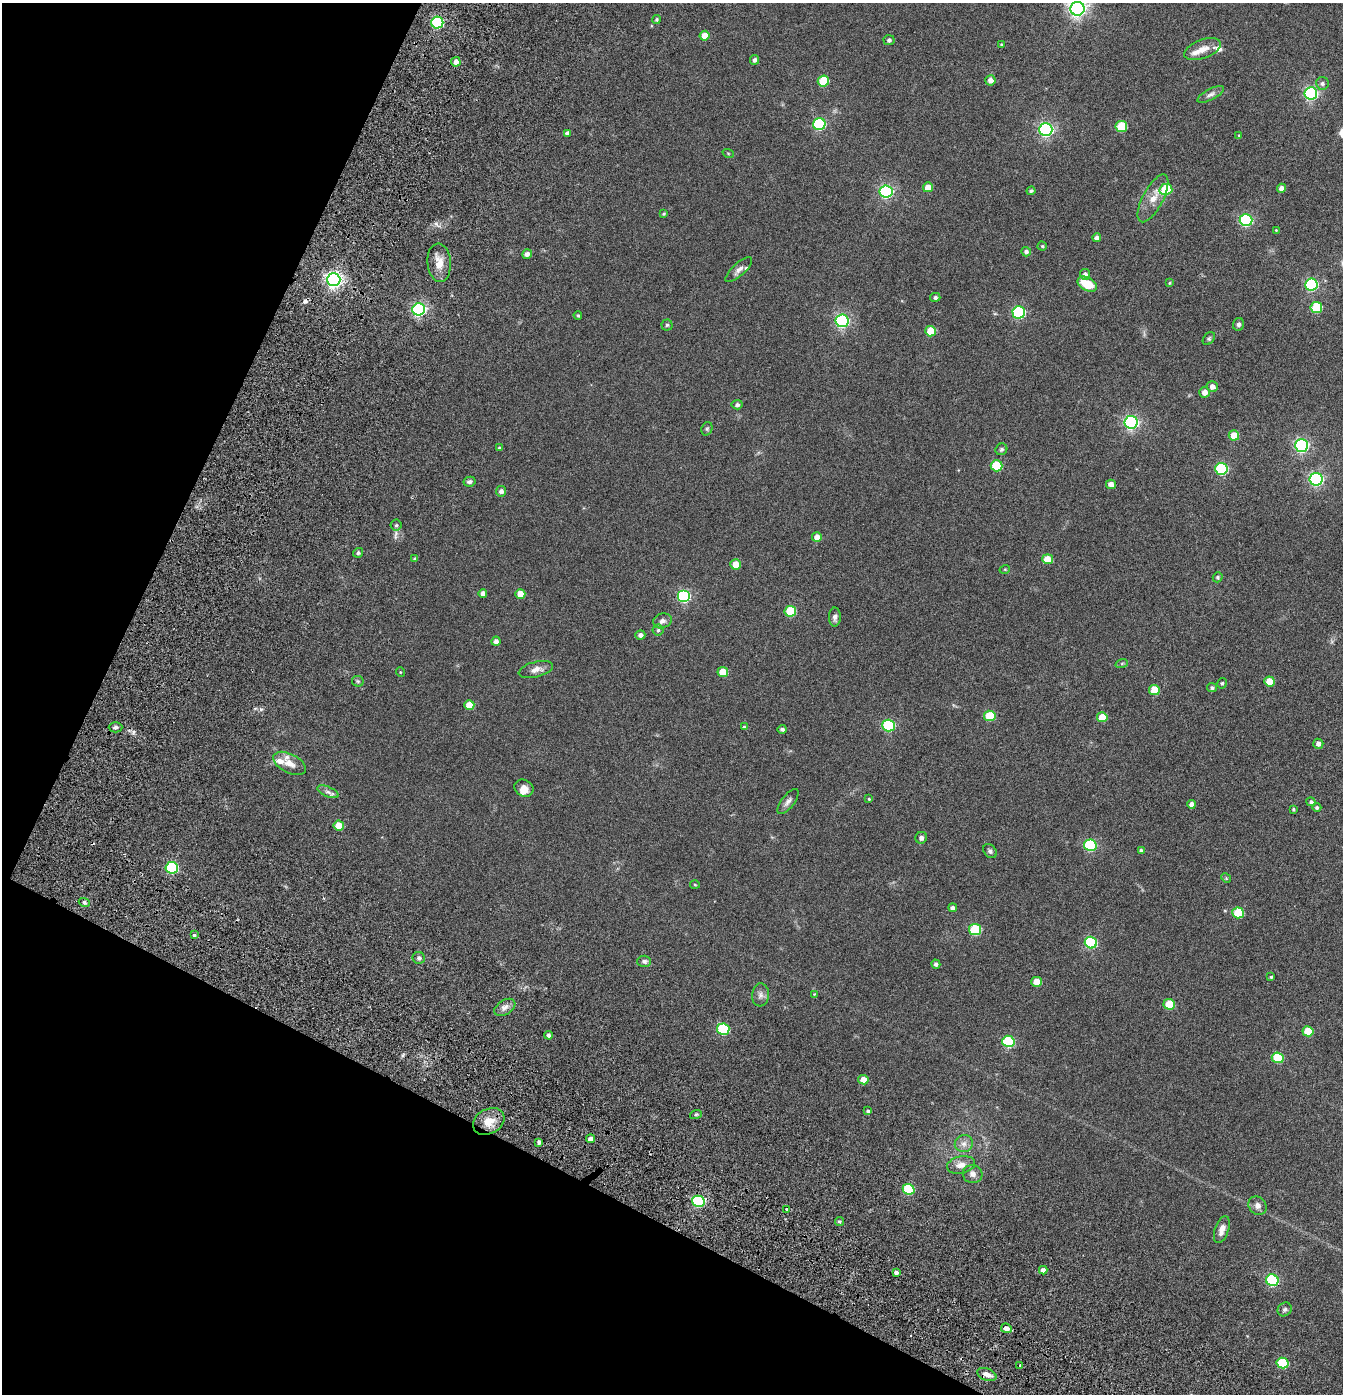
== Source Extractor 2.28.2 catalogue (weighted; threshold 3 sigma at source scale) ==
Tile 9 of 4 x 4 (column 1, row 3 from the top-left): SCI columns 249-1589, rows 1614-3005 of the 6104 x 6079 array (HDU 1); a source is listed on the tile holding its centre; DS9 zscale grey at full resolution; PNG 1345 x 1396 px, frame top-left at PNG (2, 3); each listed source drawn as its Kron ellipse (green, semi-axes under 4 px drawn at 4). Shown black and unused: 24% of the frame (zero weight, under 3 of 6 exposures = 11% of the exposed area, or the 3 px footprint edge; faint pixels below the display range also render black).
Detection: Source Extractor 2.28.2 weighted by HDU 2 'WHT'; one run over the whole footprint, this tile lists its part. Background 0.139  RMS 0.011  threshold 0.047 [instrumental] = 3 sigma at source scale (4.09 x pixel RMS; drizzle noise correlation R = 1.36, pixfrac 0.8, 0.05/0.05 arcsec/px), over >= 5 px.
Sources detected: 166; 2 cosmic-ray / hot-pixel residue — neither listed nor drawn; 5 inside a brighter listed object's ellipse — not listed separately; the other 159 listed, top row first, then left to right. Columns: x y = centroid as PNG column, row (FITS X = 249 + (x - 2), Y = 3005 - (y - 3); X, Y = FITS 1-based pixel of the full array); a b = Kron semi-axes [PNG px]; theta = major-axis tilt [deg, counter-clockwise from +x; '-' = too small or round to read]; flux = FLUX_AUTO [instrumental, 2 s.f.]
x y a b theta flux
1077 9 7 7 - 370
657 19 4 4 - 1.3
437 23 6 6 - 110
705 36 5 5 - 11
889 40 5 5 - 2.2
1001 44 4 3 - 0.86
1202 49 19 9 20 9.2
755 60 5 4 - 2.6
456 62 5 4 - 5.5
990 80 5 5 - 5
823 81 6 5 - 33
1322 83 6 6 - 2.5
1311 93 6 6 - 170
1211 94 14 5 28 3.7
819 124 6 6 - 100
1121 126 6 5 - 39
1046 130 6 6 - 220
567 133 4 4 - 2.5
1239 135 4 2 - 0.62
728 153 6 3 -19 0.88
928 187 5 5 - 8.5
1281 188 4 4 - 4.3
1166 189 6 5 - 43
886 191 6 6 - 170
1031 191 4 4 - 1.8
1153 198 26 10 62 13
664 214 4 3 - 1.2
1246 220 6 6 - 120
1276 230 4 3 - 0.72
1097 238 4 4 - 4.5
1042 246 4 4 - 1.1
1026 252 5 4 - 2.6
527 254 5 4 - 3.5
439 263 19 11 -85 11
739 270 17 6 42 4.6
1085 274 5 5 - 3.9
334 280 6 6 - 380
1169 283 4 3 - 0.97
1087 284 10 6 -29 21
1311 285 6 6 - 110
935 297 5 4 - 2.1
1316 307 6 5 - 46
419 309 6 6 - 200
1019 312 6 6 - 110
578 315 4 3 - 1
842 321 6 6 - 170
1238 324 6 5 - 2.2
667 325 5 5 - 1.5
930 331 5 5 - 21
1209 339 7 5 49 1.6
1212 387 5 5 - 4.8
1204 392 5 5 - 6
737 405 5 4 - 2.6
1131 422 6 6 - 210
707 429 7 5 70 1.5
1234 435 5 5 - 16
1301 445 6 6 - 180
499 448 4 4 - 1.1
1001 449 6 5 - 1.6
997 466 6 5 - 43
1221 469 6 6 - 95
1316 479 6 6 - 200
469 482 6 5 - 2.1
1111 484 5 4 - 5.4
501 491 5 5 - 3.2
396 525 5 5 - 1.7
817 537 5 5 - 7.2
358 553 5 4 - 2
415 559 3 3 - 1.5
1048 559 5 5 - 16
735 564 5 5 - 11
1005 569 5 3 - 0.77
1218 577 5 4 - 1.5
483 593 4 4 - 3.9
520 594 5 5 - 12
684 596 6 6 - 130
790 611 6 5 - 40
835 617 9 6 90 3.4
662 621 9 7 19 3.9
658 630 5 5 - 1.7
640 635 5 4 - 3.1
496 641 4 4 - 3.1
1122 663 6 4 19 1.3
536 669 17 7 14 6.6
400 672 5 3 - 0.77
723 672 5 5 - 20
358 681 6 5 - 1.6
1269 681 5 5 - 17
1222 683 5 4 - 1.6
1212 688 5 4 - 1.8
1154 690 5 5 - 19
469 705 5 5 - 15
990 716 5 5 - 33
1102 717 5 5 - 16
888 726 6 6 - 88
115 727 7 5 0 2.3
744 727 3 3 - 1.2
782 729 4 4 - 2.3
1318 744 5 5 - 3.6
289 763 17 9 -27 9.9
524 788 10 8 -30 6
328 792 11 5 -23 3.4
869 799 4 4 - 0.98
788 802 15 6 52 4.1
1311 802 5 4 - 1.6
1191 804 4 4 - 4.2
1317 808 4 4 - 1.8
1293 809 3 3 - 1.1
339 826 5 5 - 17
921 838 6 5 - 2.5
1090 845 6 6 - 89
1141 850 4 4 - 1.8
990 851 8 6 -47 2.3
172 868 6 5 - 100
1226 878 5 4 - 1.1
695 885 5 3 - 0.88
84 902 5 3 - 1.5
953 908 4 4 - 2.8
1238 913 6 5 - 33
975 930 6 5 - 59
194 935 4 3 - 1.3
1091 943 6 6 - 85
419 958 6 6 - 2.8
644 961 7 6 - 2.2
936 964 5 4 - 2.5
1271 977 3 3 - 1.1
1037 982 5 5 - 14
814 994 4 4 - 0.69
760 995 11 8 85 4.2
1169 1004 5 5 - 30
505 1007 11 7 32 4.4
723 1029 6 5 - 68
1308 1031 5 5 - 25
549 1035 4 3 - 2.6
1008 1041 6 5 - 66
1278 1058 6 5 - 36
863 1080 5 4 - 10
868 1111 4 3 - 1.7
696 1114 6 3 19 1.2
489 1122 17 12 28 14
591 1139 4 4 - 5.1
539 1142 4 3 - 2.3
964 1144 9 8 - 4.9
961 1165 14 8 11 7.1
972 1174 10 9 - 4.7
909 1189 6 5 - 66
698 1201 6 5 - 130
1257 1206 10 8 -53 4.5
787 1209 3 3 - 2.4
839 1221 4 4 - 1.6
1222 1230 14 7 70 6.7
1043 1270 4 4 - 4.3
896 1272 4 4 - 2.8
1272 1280 6 5 - 97
1285 1309 7 6 - 2
1006 1328 5 4 - 5.6
1282 1363 6 5 - 56
1020 1366 3 3 - 3.3
987 1374 10 6 -20 6.3
Overlapping masked pixels (flux is a lower limit): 1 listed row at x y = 334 280
Isophote crosses this tile's border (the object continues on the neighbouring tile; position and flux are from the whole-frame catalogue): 1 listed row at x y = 1077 9